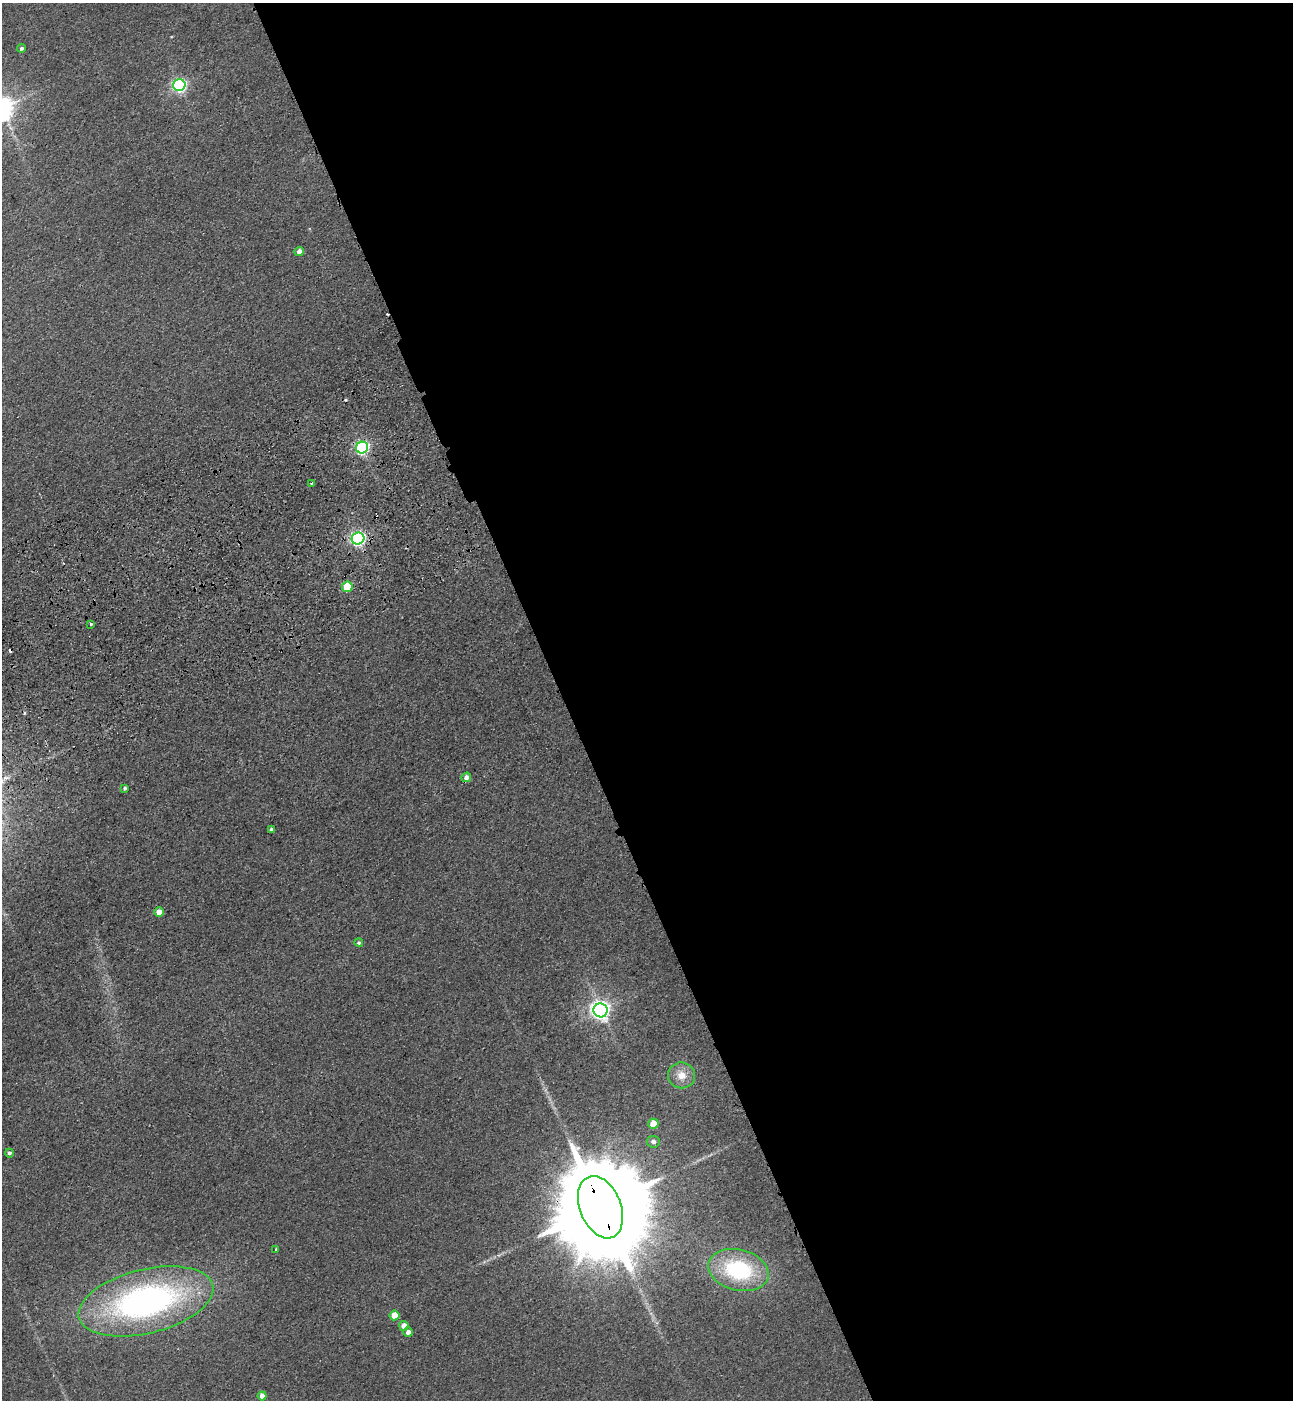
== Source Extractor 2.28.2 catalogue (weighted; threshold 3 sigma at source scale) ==
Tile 8 of 4 x 4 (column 4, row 2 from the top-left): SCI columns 4220-5510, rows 2908-4305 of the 5727 x 5814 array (HDU 1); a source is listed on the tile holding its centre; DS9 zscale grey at full resolution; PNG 1295 x 1402 px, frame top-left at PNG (2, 3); each listed source drawn as its Kron ellipse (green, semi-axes under 4 px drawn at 4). Shown black and unused: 57% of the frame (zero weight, under 3 of 4 exposures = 6% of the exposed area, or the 3 px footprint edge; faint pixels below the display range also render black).
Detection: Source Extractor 2.28.2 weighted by HDU 2 'WHT'; one run over the whole footprint, this tile lists its part. Background 0.0395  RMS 0.0066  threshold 0.0299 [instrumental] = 3 sigma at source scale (4.5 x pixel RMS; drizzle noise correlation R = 1.50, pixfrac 1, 0.05/0.05 arcsec/px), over >= 5 px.
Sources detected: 29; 3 cosmic-ray / hot-pixel residue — neither listed nor drawn; the other 26 listed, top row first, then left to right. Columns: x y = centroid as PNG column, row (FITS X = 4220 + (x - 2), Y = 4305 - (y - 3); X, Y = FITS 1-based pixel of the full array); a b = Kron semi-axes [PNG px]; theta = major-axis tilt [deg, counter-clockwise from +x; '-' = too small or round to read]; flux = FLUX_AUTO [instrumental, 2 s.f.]
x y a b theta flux
21 48 4 4 - 1.5
179 85 6 6 - 160
299 251 5 4 - 4
362 448 6 6 - 160
312 483 3 2 - 0.9
358 539 6 6 - 190
347 587 5 5 - 32
91 624 4 3 - 2.1
466 777 5 4 - 4.8
125 788 4 3 - 0.96
271 829 4 3 - 1
159 912 4 4 - 7.6
359 943 4 4 - 1.1
601 1010 7 7 - 400
681 1075 13 13 - 9
653 1124 5 5 - 14
653 1142 6 6 - 2.3
9 1153 4 4 - 1.5
600 1207 32 20 -68 24000
276 1249 4 3 - 0.85
738 1270 31 20 -13 67
146 1301 69 32 14 240
395 1315 5 5 - 13
404 1326 5 4 - 6.5
408 1332 4 4 - 3.2
262 1396 4 4 - 5.9
Overlapping masked pixels (flux is a lower limit): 2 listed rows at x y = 358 539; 600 1207